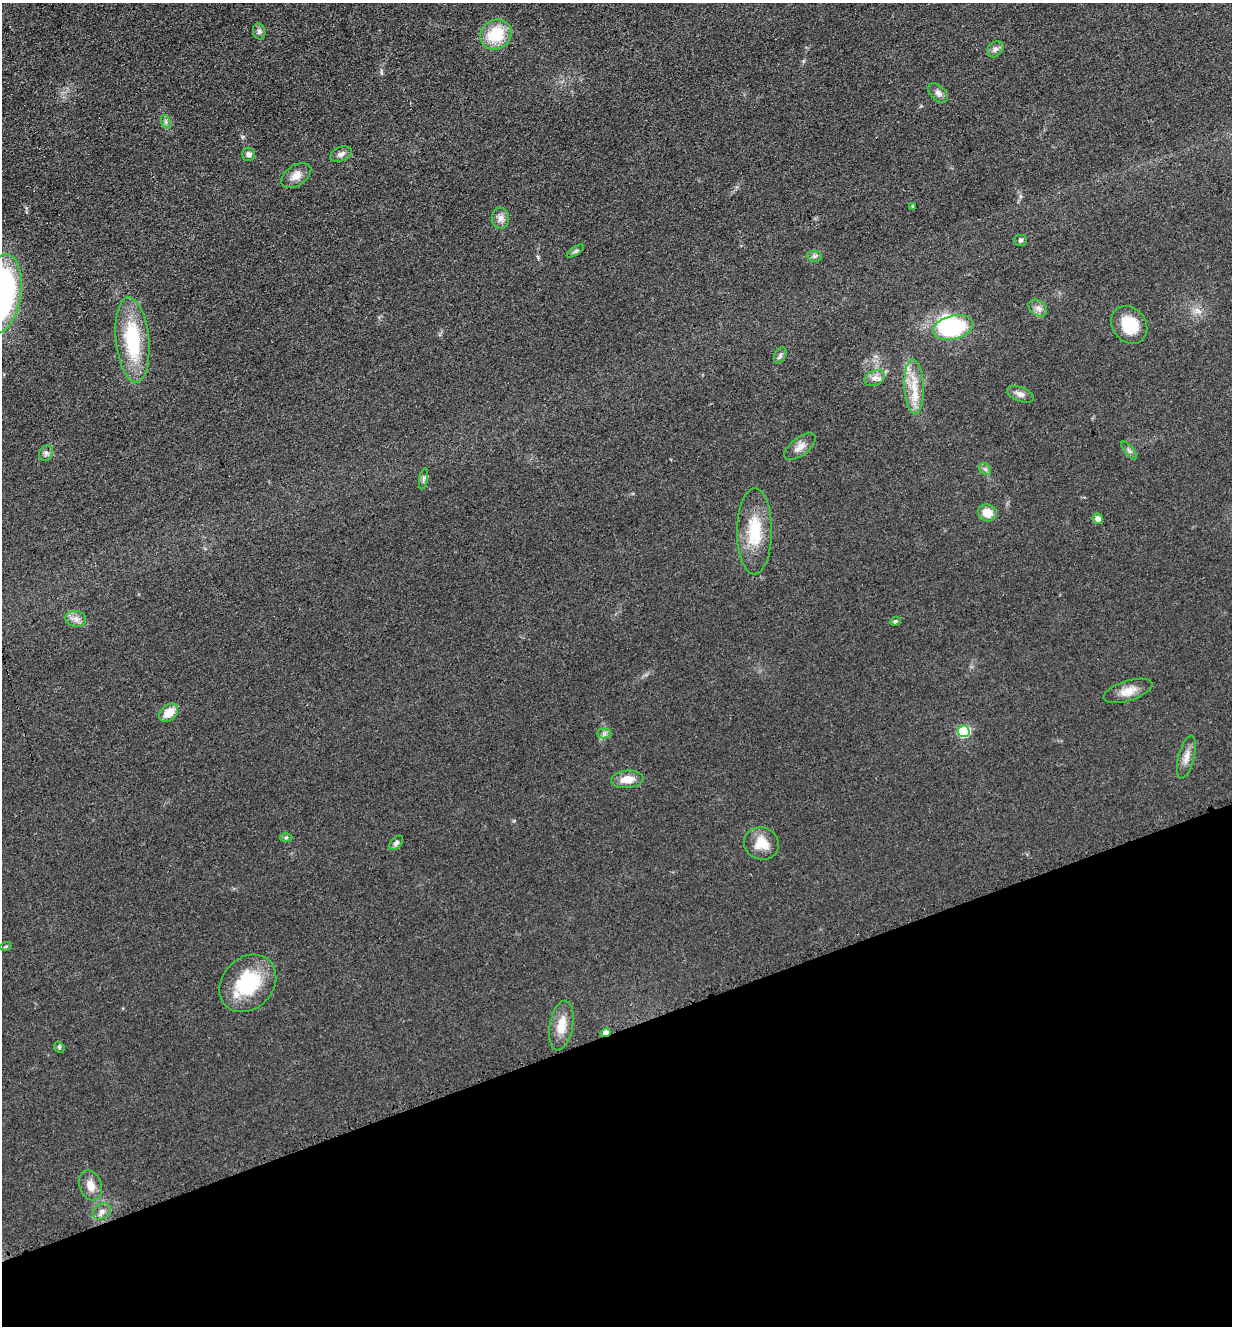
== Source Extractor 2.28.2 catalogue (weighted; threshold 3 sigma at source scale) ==
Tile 14 of 4 x 4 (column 2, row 4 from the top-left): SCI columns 1534-2763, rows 97-1420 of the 5402 x 5487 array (HDU 1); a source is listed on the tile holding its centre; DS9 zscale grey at full resolution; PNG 1234 x 1328 px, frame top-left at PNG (2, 3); each listed source drawn as its Kron ellipse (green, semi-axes under 4 px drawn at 4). Shown black and unused: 22% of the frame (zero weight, under 3 of 4 exposures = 7% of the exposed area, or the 3 px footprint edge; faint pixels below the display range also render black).
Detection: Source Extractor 2.28.2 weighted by HDU 2 'WHT'; one run over the whole footprint, this tile lists its part. Background 0.0607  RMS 0.0072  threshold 0.0322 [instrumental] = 3 sigma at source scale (4.5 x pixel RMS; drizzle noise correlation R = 1.50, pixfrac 1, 0.05/0.05 arcsec/px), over >= 5 px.
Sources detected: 52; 1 inside a brighter object's white glare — neither listed nor drawn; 3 inside a brighter listed object's ellipse — not listed separately; the other 48 listed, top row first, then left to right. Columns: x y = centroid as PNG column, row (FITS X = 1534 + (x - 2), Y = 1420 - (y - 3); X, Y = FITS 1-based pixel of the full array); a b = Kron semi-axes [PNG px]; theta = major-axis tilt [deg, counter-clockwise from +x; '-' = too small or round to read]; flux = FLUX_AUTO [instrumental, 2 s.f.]
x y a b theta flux
259 31 8 6 -75 2.1
496 35 16 14 33 27
995 49 9 7 44 2.6
938 93 12 7 -45 3.2
166 122 7 4 -71 1.7
249 154 7 6 - 3.1
341 154 11 7 23 2.8
296 176 17 10 34 6.8
912 206 4 3 - 0.69
500 218 10 9 - 3.9
1021 240 6 5 - 1.4
575 251 10 4 33 1.4
814 256 7 5 -11 1.7
2 294 40 19 81 190
1038 308 10 7 -34 3.4
1129 325 20 16 -53 24
953 327 20 12 14 64
132 340 43 16 -84 52
780 356 9 5 64 1.8
874 378 11 7 28 3.8
914 387 27 9 -88 15
1020 394 14 7 -22 3.7
800 447 19 9 38 5.4
1129 451 11 3 -50 1.5
46 453 8 6 65 2.2
985 469 6 5 - 1.7
424 479 10 4 79 1.6
987 513 9 8 - 10
1098 519 5 5 - 4.1
754 531 43 17 90 30
76 619 10 8 -12 4.1
895 621 5 4 - 1.1
1128 691 25 10 18 8.9
169 713 10 8 43 11
963 731 6 6 - 59
604 734 7 5 -1 1.8
1186 757 22 8 75 6.2
627 779 16 8 6 9.1
286 837 6 4 1 0.95
396 843 8 5 46 2.3
761 844 17 16 - 13
6 946 6 3 19 0.68
248 983 31 25 46 44
561 1026 25 11 80 12
605 1033 5 4 - 6.1
59 1047 6 4 -47 1
90 1185 15 11 -71 7.3
102 1211 10 7 34 3.4
Overlapping masked pixels (flux is a lower limit): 1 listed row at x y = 605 1033
Isophote crosses this tile's border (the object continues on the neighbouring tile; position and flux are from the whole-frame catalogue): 1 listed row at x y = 2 294